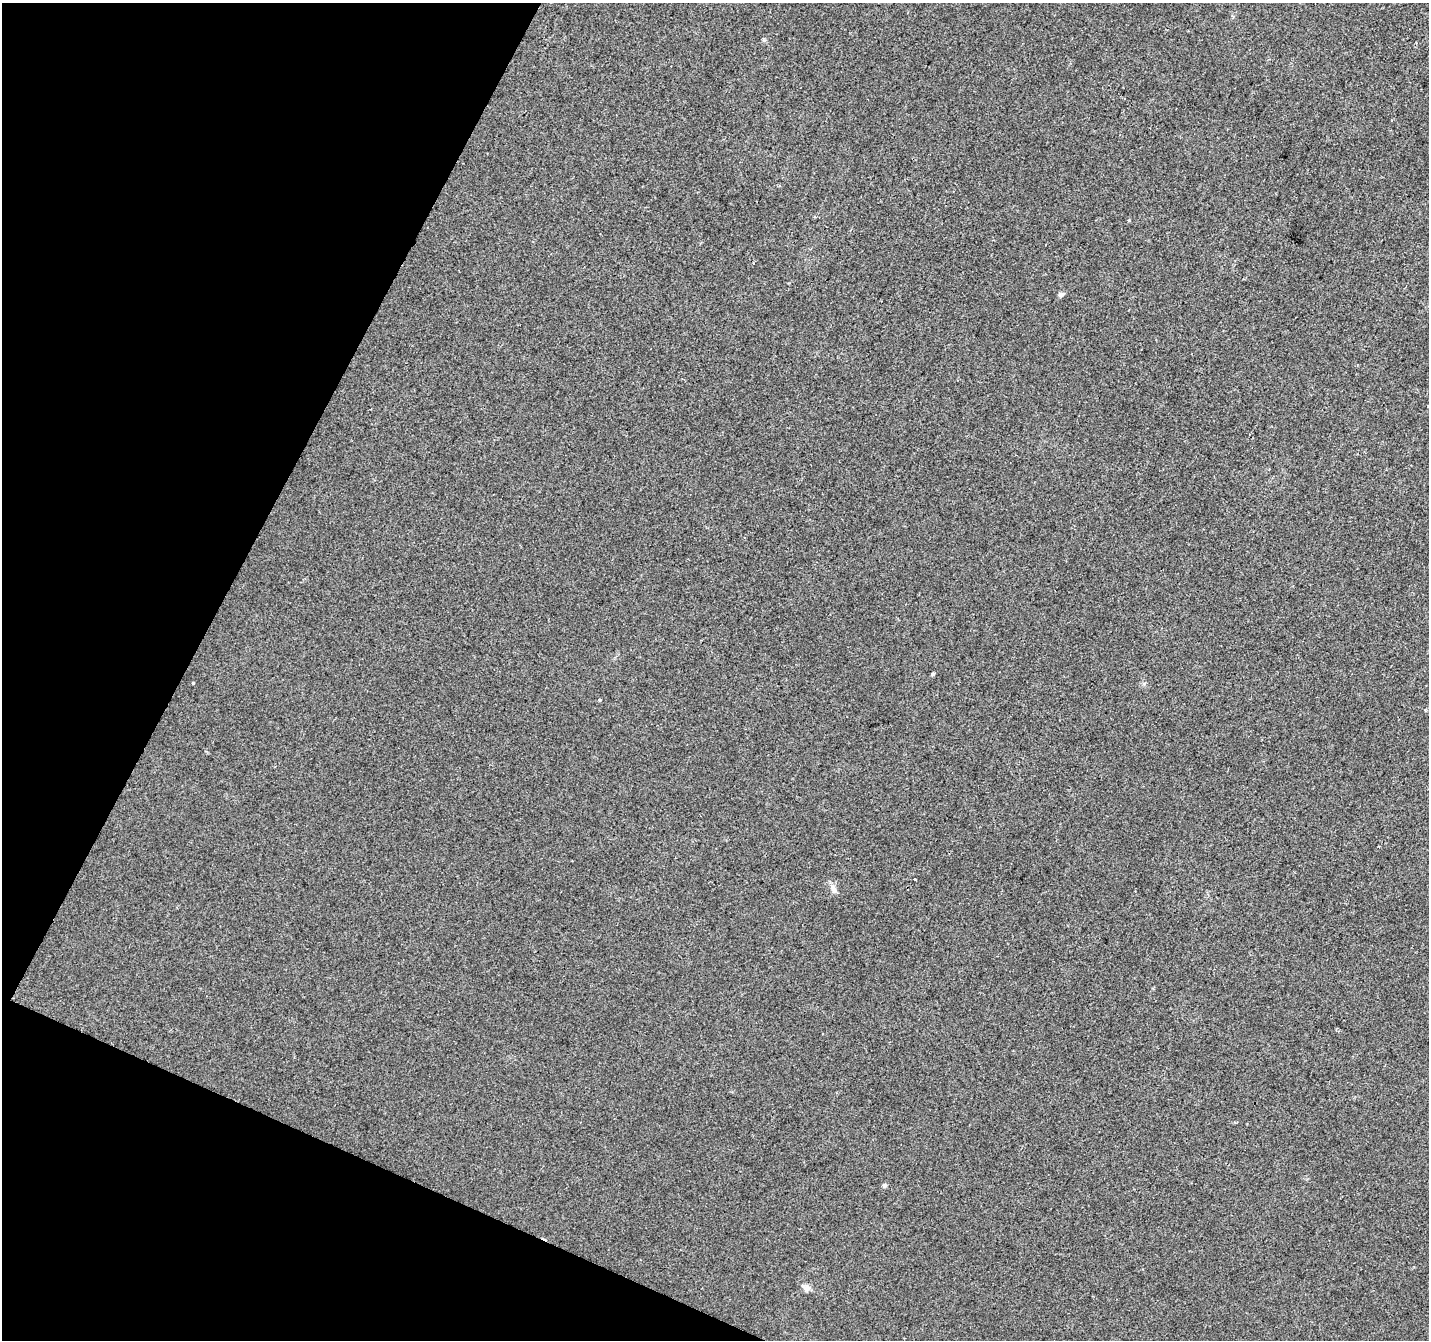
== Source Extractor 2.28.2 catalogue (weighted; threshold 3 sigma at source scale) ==
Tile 9 of 4 x 4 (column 1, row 3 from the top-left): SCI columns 6-1432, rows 1607-2944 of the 5714 x 5821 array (HDU 1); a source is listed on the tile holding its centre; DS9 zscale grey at full resolution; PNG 1431 x 1342 px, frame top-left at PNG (2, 3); no overlay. Shown black and unused: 21% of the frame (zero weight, under 2 of 3 exposures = <1% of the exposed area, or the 3 px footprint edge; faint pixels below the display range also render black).
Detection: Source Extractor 2.28.2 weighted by HDU 2 'WHT'; one run over the whole footprint, this tile lists its part. Background 0.00932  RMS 0.0047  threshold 0.0211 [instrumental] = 3 sigma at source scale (4.5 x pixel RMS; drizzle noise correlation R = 1.50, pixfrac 1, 0.0396/0.0396 arcsec/px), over >= 5 px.
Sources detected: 9; all 9 listed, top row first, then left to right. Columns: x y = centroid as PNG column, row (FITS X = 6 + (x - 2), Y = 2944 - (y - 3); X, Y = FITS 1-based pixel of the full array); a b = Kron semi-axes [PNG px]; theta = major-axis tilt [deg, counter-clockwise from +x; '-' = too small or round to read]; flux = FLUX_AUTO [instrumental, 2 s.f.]
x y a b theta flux
1129 220 4 3 - 0.72
1061 294 8 6 33 1.1
933 674 3 3 - 1.5
193 683 3 3 - 1
600 700 3 3 - 1.1
915 879 3 3 - 3.3
833 889 13 6 -69 2
884 1185 5 5 - 0.83
806 1288 11 8 -17 2.2